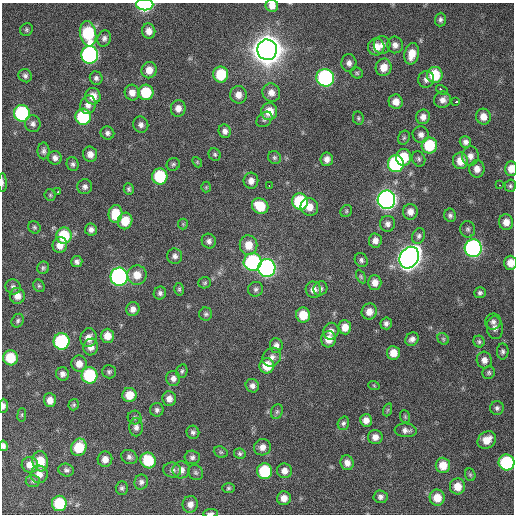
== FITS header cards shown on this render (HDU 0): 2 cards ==
NAXIS1  =                  512 / Axis length
NAXIS2  =                  512 / Axis length

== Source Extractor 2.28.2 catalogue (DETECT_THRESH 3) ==
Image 512 x 512 px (HDU 0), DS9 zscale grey, 1 PNG px = 1 image px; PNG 516 x 516 px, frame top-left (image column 1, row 512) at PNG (2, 3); each listed source drawn as its Kron ellipse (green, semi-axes under 4 px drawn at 4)
Background 459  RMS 13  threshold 39.8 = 3 sigma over >= 5 px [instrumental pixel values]
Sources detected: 206; all 206 listed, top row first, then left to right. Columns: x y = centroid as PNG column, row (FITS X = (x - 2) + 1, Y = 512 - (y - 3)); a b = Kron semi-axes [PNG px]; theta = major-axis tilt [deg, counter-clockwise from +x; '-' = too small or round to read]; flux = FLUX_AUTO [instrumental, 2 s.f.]
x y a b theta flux
145 5 8 5 0 1.5e+05
272 6 6 6 - 6.6e+03
440 20 7 5 86 2.2e+03
26 30 7 6 - 1.7e+03
149 31 7 6 - 6.4e+03
88 34 13 8 -80 6.5e+04
104 38 8 6 72 3.1e+03
382 45 9 8 - 5.3e+03
395 45 8 8 - 4.8e+03
376 47 8 8 - 1.1e+04
267 50 10 10 - 2.2e+06
412 54 11 7 76 1.2e+04
90 55 9 8 - 2.0e+05
349 63 9 7 88 4.1e+03
384 67 9 8 - 1.1e+04
149 70 8 7 - 9.6e+03
357 73 6 5 - 1.5e+03
221 74 8 7 - 3.3e+04
435 75 8 8 - 2.9e+04
25 76 7 6 - 2.5e+03
96 78 7 6 - 2.8e+03
325 78 9 8 - 1.9e+05
426 79 8 8 - 4.0e+03
442 90 6 3 -32 8.8e+03
146 92 8 7 - 3.3e+04
132 93 8 7 - 6.8e+03
271 93 9 8 - 6.6e+03
238 95 9 8 - 6.8e+03
93 96 8 7 - 1.0e+04
443 100 8 8 - 4.9e+03
396 102 7 7 - 7.7e+03
456 102 3 3 - 3.5e+03
88 105 9 7 77 5.5e+03
178 108 8 7 - 6.0e+03
269 111 8 8 - 1.6e+04
22 113 8 8 - 1.0e+05
83 117 8 7 - 6.4e+04
423 117 7 7 - 4.6e+03
483 117 8 7 - 7.8e+03
358 118 7 5 -79 1.5e+03
264 119 9 6 41 2.6e+03
33 124 8 7 - 3.5e+03
141 125 8 7 - 3.6e+03
225 131 7 6 - 3.4e+03
107 133 7 6 - 2.8e+03
421 135 8 8 - 4.2e+03
404 138 7 5 67 1.7e+03
465 142 6 5 - 3.3e+03
429 145 8 7 - 3.7e+04
44 151 8 6 89 2.7e+03
90 154 7 7 - 5.9e+03
215 155 6 5 - 1.7e+03
470 156 9 8 - 5.6e+03
274 157 7 6 - 1.9e+03
404 157 8 7 - 2.4e+04
55 158 7 7 - 3.7e+03
327 159 7 6 - 5.2e+03
419 159 8 6 -66 2.1e+03
460 161 8 7 - 1.1e+04
197 162 6 4 -48 9.6e+02
73 164 7 6 - 2.3e+03
173 164 7 6 - 1.9e+03
396 164 8 8 - 1.1e+05
477 169 8 7 - 6.3e+03
511 169 7 6 - 8.4e+03
160 176 8 7 - 5.2e+04
251 181 8 7 - 5.3e+03
2 183 9 3 -90 1.7e+03
269 185 3 2 - 2.3e+03
500 185 3 2 - 7.3e+03
510 186 6 5 - 1.8e+03
85 187 7 7 - 3.4e+03
206 187 5 5 - 1.1e+03
129 189 6 5 - 1.8e+03
58 192 3 3 - 4.5e+03
50 195 6 6 - 1.4e+03
386 200 9 9 - 5.1e+05
300 202 8 8 - 6.4e+04
260 206 9 7 -39 2.4e+04
309 207 9 8 - 8.8e+03
346 211 6 5 - 1.5e+03
410 212 8 7 - 6.2e+03
115 214 9 7 84 1.9e+04
450 215 6 6 - 2.4e+03
125 221 8 7 - 1.6e+04
506 222 8 7 - 7.3e+03
183 224 5 5 - 1.2e+03
387 224 8 7 - 3.6e+03
34 227 6 5 - 1.6e+03
468 229 8 7 - 2.4e+03
91 230 6 6 - 3.5e+03
64 236 8 7 - 3.7e+04
419 236 8 6 67 2.5e+03
375 240 7 6 - 4.8e+03
209 241 7 7 - 3.4e+03
60 245 8 7 - 8.4e+03
248 245 10 9 - 1.3e+04
473 248 9 8 - 2.7e+05
175 256 8 7 - 3.3e+03
409 258 11 9 59 8.8e+05
361 260 7 6 - 2.4e+03
77 262 5 5 - 2.9e+03
253 262 9 8 - 1.2e+05
510 263 7 6 - 9.3e+03
43 268 6 5 - 1.8e+03
267 268 9 8 - 2.8e+05
137 275 9 9 - 1.1e+04
119 277 9 8 - 2.6e+05
361 277 7 4 -63 1.3e+03
205 283 6 5 - 1.5e+03
375 283 7 6 - 7.0e+03
39 286 6 5 - 1.6e+03
13 287 8 7 - 3.0e+03
320 288 7 6 - 2.6e+03
179 289 6 5 - 1.5e+03
256 289 7 7 - 2.5e+03
313 290 8 7 - 6.0e+03
160 293 6 6 - 2.9e+03
480 293 6 5 - 2.0e+03
17 296 8 7 - 6.9e+03
133 309 7 6 - 4.8e+03
369 312 8 7 - 8.0e+03
206 314 6 6 - 1.9e+03
303 315 7 7 - 1.7e+04
18 321 7 5 63 2.0e+03
493 322 8 8 - 3.2e+03
386 323 6 5 - 2.9e+03
345 327 7 6 - 9.0e+03
495 328 11 8 -83 5.1e+03
331 331 8 7 - 4.9e+03
107 336 7 6 - 1.0e+04
88 338 9 8 - 6.8e+03
328 339 8 7 - 1.0e+04
412 339 7 6 - 3.8e+03
443 339 6 5 - 1.5e+03
62 341 8 8 - 9.8e+04
479 342 6 5 - 1.8e+03
276 345 7 6 - 3.7e+03
91 347 8 7 - 6.0e+03
503 351 8 6 -90 2.3e+03
393 353 7 6 - 1.1e+04
272 357 10 8 48 5.2e+03
10 358 7 7 - 2.9e+04
484 360 8 7 - 5.5e+03
79 364 8 7 - 7.6e+03
267 366 7 7 - 1.9e+04
182 371 7 5 77 1.8e+03
109 372 7 6 - 2.1e+03
489 373 6 6 - 1.8e+03
63 374 6 6 - 4.2e+03
89 375 8 8 - 6.7e+04
173 378 7 7 - 4.2e+03
252 386 7 6 - 3.7e+03
374 386 6 3 -21 9.9e+02
129 395 7 7 - 1.4e+04
169 399 7 6 - 5.5e+03
50 400 7 6 - 6.9e+03
74 405 6 5 - 1.5e+03
3 406 7 4 86 3.0e+03
497 408 7 7 - 2.6e+03
157 410 7 6 - 2.5e+03
387 410 7 4 70 1.4e+03
277 412 7 5 69 2.0e+03
22 415 7 3 82 1.1e+03
135 417 7 7 - 2.1e+03
405 417 6 5 - 1.3e+03
366 420 6 6 - 5.7e+03
343 423 7 5 71 2.1e+03
136 427 9 7 90 4.0e+03
406 430 11 7 -5 4.3e+03
193 432 6 6 - 2.5e+03
375 437 7 7 - 5.8e+03
487 440 10 8 36 1.2e+04
3 446 5 4 - 2.6e+03
79 447 9 7 68 2.6e+04
262 447 8 8 - 5.6e+03
221 452 7 5 -20 1.6e+03
240 454 6 5 - 1.9e+03
129 457 8 7 - 3.0e+03
192 457 7 7 - 2.6e+03
105 459 8 7 - 6.4e+03
148 460 8 7 - 3.5e+04
40 461 10 8 -81 1.7e+04
507 462 8 8 - 7.5e+04
347 463 7 6 - 5.9e+03
30 465 8 8 - 7.7e+03
443 465 7 7 - 1.3e+04
66 470 8 6 -14 2.5e+03
172 470 9 7 -6 3.2e+03
181 470 8 8 - 6.1e+03
265 471 8 7 - 4.8e+04
284 471 7 7 - 5.9e+03
196 473 8 7 - 2.3e+03
39 474 8 8 - 6.6e+03
470 475 6 5 - 1.4e+03
33 481 7 6 - 1.9e+03
141 482 7 6 - 3.0e+03
457 486 8 7 - 1.1e+04
122 488 6 6 - 2.3e+03
228 488 6 5 - 1.6e+03
380 497 7 6 - 3.2e+03
284 498 7 6 - 7.1e+03
437 498 8 7 - 1.3e+04
59 503 8 7 - 4.1e+04
190 504 8 7 - 5.8e+03
211 513 7 3 5 2.2e+03
At the frame edge (FLAGS 8, measured only in part): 9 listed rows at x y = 145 5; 272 6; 511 169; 2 183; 510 263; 3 406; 3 446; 507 462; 211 513